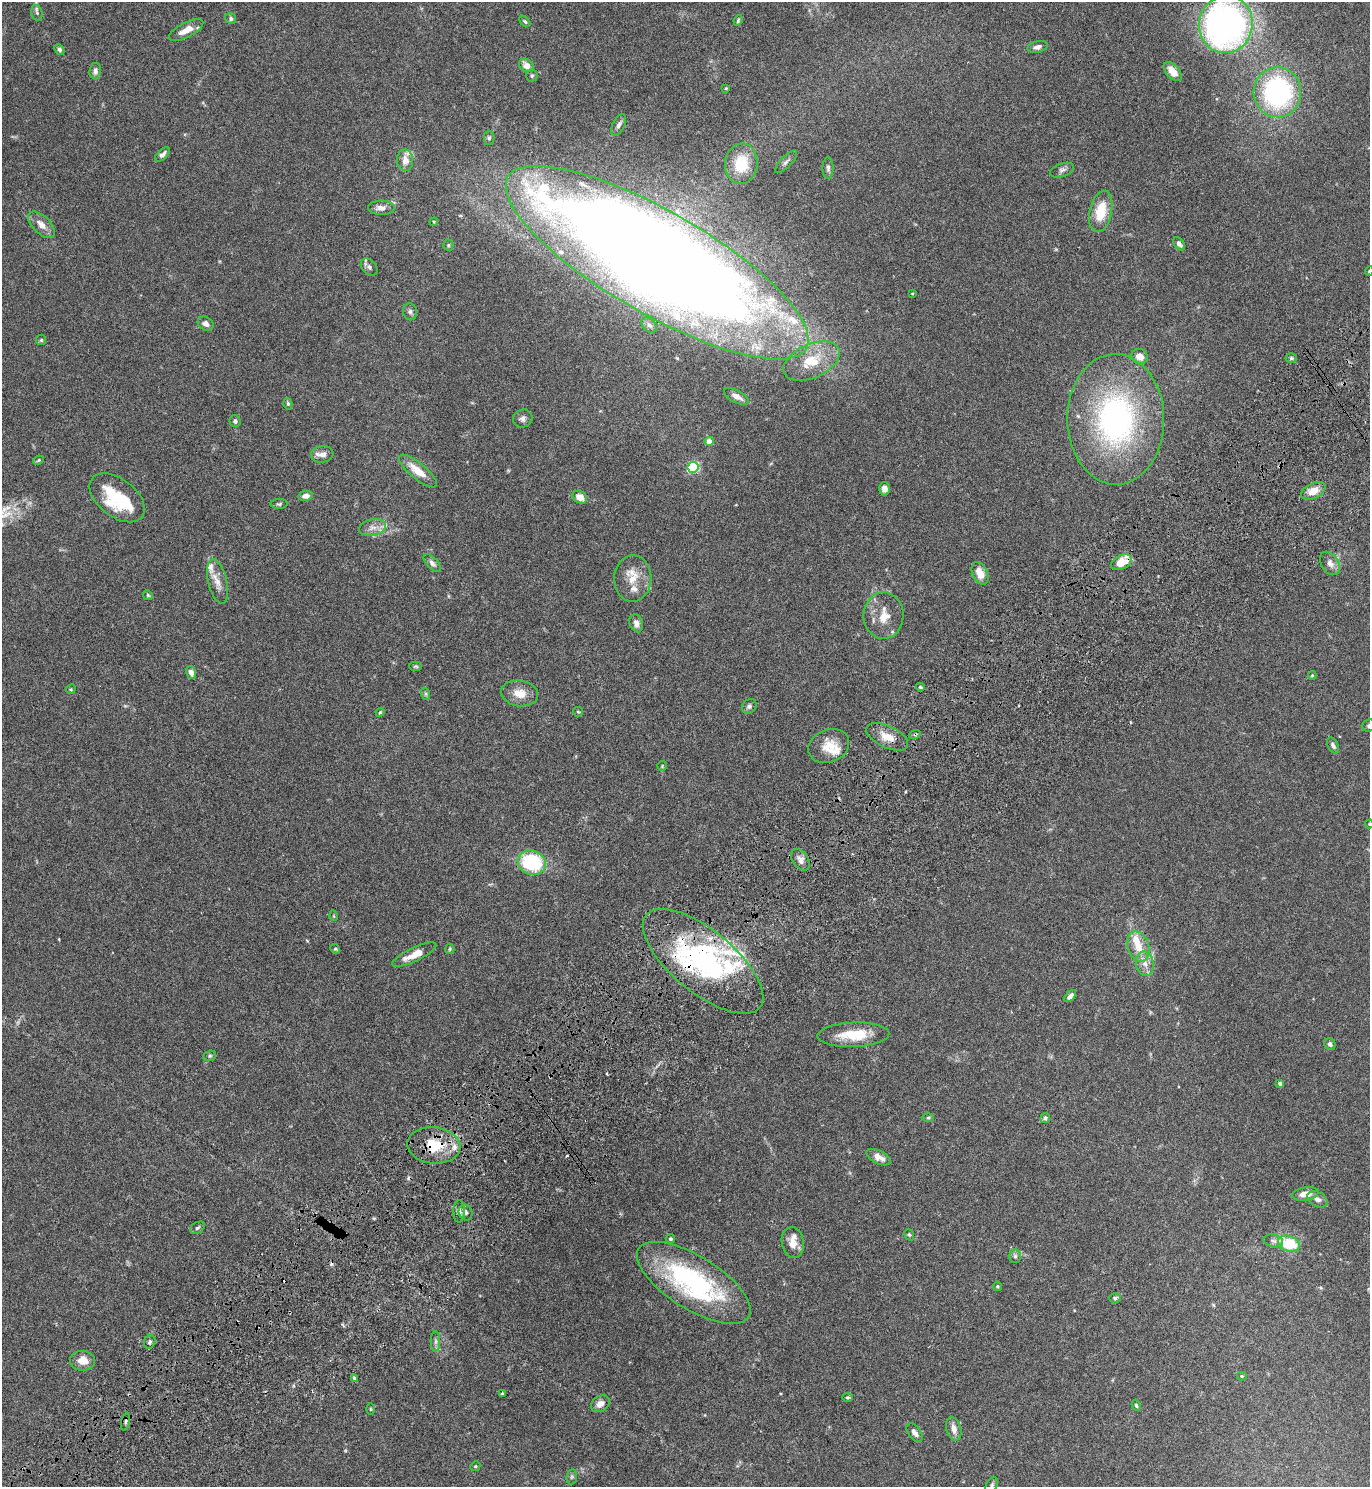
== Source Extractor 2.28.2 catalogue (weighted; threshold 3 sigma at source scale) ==
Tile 7 of 4 x 4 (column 3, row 2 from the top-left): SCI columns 2939-4306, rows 3020-4504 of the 6071 x 6081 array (HDU 1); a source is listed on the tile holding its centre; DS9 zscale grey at full resolution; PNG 1372 x 1489 px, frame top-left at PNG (2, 2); each listed source drawn as its Kron ellipse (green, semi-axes under 4 px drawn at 4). Shown black and unused: <1% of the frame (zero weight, under 4 of 7 exposures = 5% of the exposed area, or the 3 px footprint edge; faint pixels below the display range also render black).
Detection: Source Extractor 2.28.2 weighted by HDU 2 'WHT'; one run over the whole footprint, this tile lists its part. Background 0.0247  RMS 0.0024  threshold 0.00964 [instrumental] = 3 sigma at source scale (4.09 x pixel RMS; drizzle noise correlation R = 1.36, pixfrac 0.8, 0.05/0.05 arcsec/px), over >= 5 px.
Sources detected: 149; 4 inside a brighter object's white glare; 3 cosmic-ray / hot-pixel residue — neither listed nor drawn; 12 inside a brighter listed object's ellipse — not listed separately; the other 130 listed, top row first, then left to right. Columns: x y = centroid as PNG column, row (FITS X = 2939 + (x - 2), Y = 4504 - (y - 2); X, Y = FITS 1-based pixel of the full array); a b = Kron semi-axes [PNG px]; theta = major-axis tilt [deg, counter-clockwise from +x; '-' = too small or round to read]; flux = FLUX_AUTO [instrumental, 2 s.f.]
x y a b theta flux
37 13 8 5 -77 0.46
231 19 6 5 - 0.44
525 21 7 4 -45 0.38
738 21 5 3 - 0.31
1226 24 29 26 78 91
186 30 19 7 27 2.5
1037 47 10 5 12 0.94
59 50 5 4 - 0.5
526 65 8 6 -39 1.7
95 71 8 6 83 0.8
1173 72 11 6 -49 2
532 76 6 6 - 0.36
726 88 4 3 - 0.22
1277 92 25 24 - 36
619 125 11 6 63 0.8
489 138 7 5 89 0.39
162 154 9 5 42 0.81
405 160 11 8 -86 2.1
786 162 15 5 46 0.81
741 164 20 16 85 7.7
828 168 11 5 90 0.56
1062 170 12 6 18 0.76
381 208 13 7 -1 1.4
1101 211 21 11 78 6.2
434 222 4 4 - 0.22
41 225 16 8 -44 2
1179 244 7 5 -52 0.74
448 245 5 5 - 0.34
657 263 172 51 -30 630
369 267 10 7 -47 0.73
1369 271 5 4 - 0.22
912 293 3 3 - 0.18
410 312 8 7 - 0.61
206 324 8 6 -31 0.95
649 325 9 6 -43 0.73
41 340 5 5 - 0.32
1139 357 8 7 - 1.7
1291 358 5 4 - 0.31
811 361 30 16 24 7
736 396 13 6 -28 1.4
288 404 6 4 -75 0.33
523 419 10 9 - 0.86
1116 419 65 48 -89 52
235 421 6 5 - 0.55
709 442 4 4 - 3
322 454 11 8 7 1.4
38 460 5 4 - 0.24
693 467 5 5 - 29
418 471 24 8 -39 3.9
884 489 6 5 - 1.1
1313 491 13 7 26 2.8
306 496 7 5 11 1
580 497 8 6 -30 2.2
117 498 32 19 -38 13
279 504 8 5 1 0.39
372 528 13 8 10 1.6
1121 562 11 7 27 4
432 563 11 5 -48 0.78
1330 563 13 8 -57 1.4
980 573 12 7 -65 3
633 578 23 18 88 4.3
218 582 23 9 -77 2.2
148 595 5 4 - 0.27
884 615 23 20 -88 4.2
636 623 9 6 -71 1
416 666 6 4 -1 0.31
191 673 6 5 - 1
1312 675 4 4 - 0.21
920 687 4 3 - 0.34
71 689 5 4 - 0.22
520 693 18 13 -8 2.8
426 694 6 4 -72 0.34
749 706 8 6 43 0.67
380 712 5 4 - 0.24
578 712 5 4 - 0.25
1369 726 7 5 26 0.6
915 734 6 4 19 0.29
887 737 23 11 -25 3
1333 745 9 5 -60 0.75
829 746 21 16 22 3.8
662 766 5 5 - 0.21
1369 824 4 4 - 0.2
800 860 12 7 -55 1.2
532 862 14 12 -18 17
334 916 5 3 - 0.17
1138 947 16 10 -72 3.6
335 949 5 4 - 0.27
450 949 5 4 - 0.26
414 955 24 7 25 2.8
703 961 73 31 -39 36
1145 964 12 9 -80 1.7
1070 996 7 4 46 0.91
853 1035 36 12 2 6.7
1330 1044 6 5 - 0.61
210 1056 6 5 - 0.36
1280 1083 4 4 - 0.53
928 1118 6 4 1 0.26
1045 1118 5 5 - 0.6
434 1145 26 18 -5 7.5
878 1157 13 6 -26 1.6
1305 1194 13 6 9 2.1
1317 1199 11 7 -28 1
459 1211 11 5 90 0.8
465 1212 8 6 -67 0.7
197 1228 8 5 31 0.44
909 1235 6 4 -67 0.31
670 1239 5 4 - 0.41
1273 1241 10 6 -12 0.74
793 1242 16 11 -83 2.3
1289 1244 11 7 -19 7.8
1015 1256 7 5 -89 0.47
694 1283 65 26 -32 35
997 1286 5 5 - 0.28
1115 1298 6 5 - 0.41
436 1341 10 4 90 0.67
150 1342 7 5 67 0.51
83 1361 12 10 -1 2.5
1242 1376 5 4 - 0.26
354 1378 4 4 - 0.34
502 1393 4 3 - 0.21
847 1397 5 4 - 0.3
600 1404 10 7 35 1.6
1136 1405 6 4 -73 0.28
370 1409 5 3 - 0.2
126 1422 9 3 79 0.4
954 1429 12 7 -75 1.6
915 1433 11 6 -54 0.88
475 1466 5 4 - 0.29
572 1477 7 5 82 0.37
992 1485 8 5 61 0.47
Overlapping masked pixels (flux is a lower limit): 4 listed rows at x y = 1121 562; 915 734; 703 961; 434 1145
Isophote crosses this tile's border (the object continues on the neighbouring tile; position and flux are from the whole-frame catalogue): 6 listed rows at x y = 1226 24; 657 263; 1369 271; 1369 726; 1369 824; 992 1485